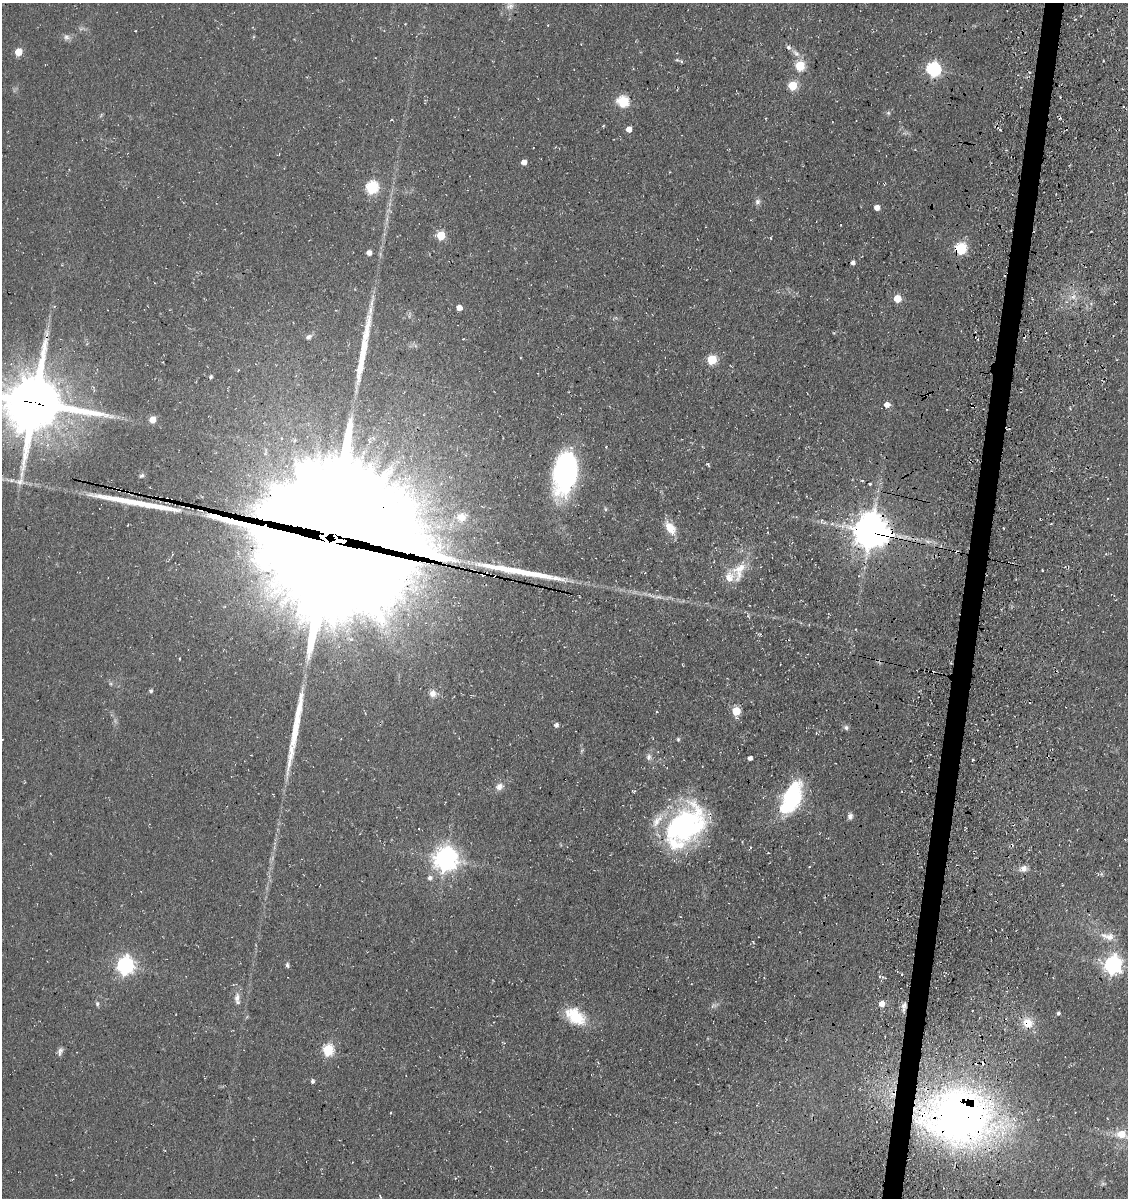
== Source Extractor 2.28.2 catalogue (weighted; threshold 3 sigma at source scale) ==
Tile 10 of 4 x 4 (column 2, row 3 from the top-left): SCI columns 1476-2601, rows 1346-2541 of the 5093 x 5080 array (HDU 1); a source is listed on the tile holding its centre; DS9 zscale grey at full resolution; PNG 1130 x 1200 px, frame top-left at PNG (2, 3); no overlay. Shown black and unused: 2% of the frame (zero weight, under 3 of 4 exposures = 11% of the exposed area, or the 3 px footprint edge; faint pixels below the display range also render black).
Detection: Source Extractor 2.28.2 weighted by HDU 2 'WHT'; one run over the whole footprint, this tile lists its part. Background 0.068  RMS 0.009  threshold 0.0407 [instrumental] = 3 sigma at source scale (4.5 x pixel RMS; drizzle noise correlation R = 1.50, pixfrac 1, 0.05/0.05 arcsec/px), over >= 5 px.
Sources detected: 112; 4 too faint to see at this stretch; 7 cosmic-ray / hot-pixel residue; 5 long thin detections or spike segments (spike, bleed or trail) — not listed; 6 inside a brighter listed object's ellipse — not listed separately; the other 90 listed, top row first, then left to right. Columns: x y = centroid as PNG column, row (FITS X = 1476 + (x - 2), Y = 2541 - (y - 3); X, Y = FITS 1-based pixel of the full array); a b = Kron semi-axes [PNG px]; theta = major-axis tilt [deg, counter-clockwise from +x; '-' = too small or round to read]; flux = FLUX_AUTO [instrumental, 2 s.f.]
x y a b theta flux
510 6 12 10 7 6.5
548 25 4 3 - 0.56
66 37 10 9 - 3.7
18 52 5 5 - 19
796 53 13 7 -42 4.7
681 61 6 4 -19 1.2
800 66 6 5 - 50
933 69 6 6 - 170
793 86 5 5 - 38
623 102 6 6 - 76
888 113 6 5 - 1.5
603 126 5 3 - 0.7
629 129 5 5 - 7.5
524 162 5 5 - 5.8
372 187 6 6 - 100
757 202 8 7 - 3.1
877 208 5 5 - 5.5
441 235 5 5 - 34
771 238 4 3 - 0.73
961 248 6 6 - 93
369 253 5 4 - 5.8
853 263 4 3 - 3.1
1073 297 6 6 - 3.6
897 299 5 5 - 19
459 308 5 5 - 7.1
308 337 8 6 40 2.9
712 359 5 5 - 46
238 370 5 3 - 0.73
211 377 5 4 - 1.8
35 403 21 20 - 6100
887 405 7 7 - 5.3
152 420 6 5 - 12
606 447 3 2 - 0.66
708 465 5 3 - 1.3
565 472 41 21 80 160
142 476 7 5 40 2
870 484 3 3 - 1.1
605 509 5 5 - 1.3
461 517 13 11 10 9.1
821 521 6 4 88 1.4
670 528 18 10 -54 14
871 531 11 10 - 2200
331 538 58 54 -88 52000
957 552 4 3 - 1.9
1042 570 3 2 - 0.6
739 571 33 17 70 23
495 577 6 3 43 6.5
748 616 8 3 -69 1.2
180 659 3 2 - 0.71
111 684 6 4 -72 1.3
151 691 4 4 - 1.7
433 693 10 9 - 6
736 711 6 6 - 26
556 725 6 6 - 2.5
846 728 7 6 - 2.4
816 733 3 3 - 0.75
678 739 5 4 - 1.2
291 754 65 9 79 27
649 757 10 7 -88 3.5
750 758 4 4 - 3.1
973 760 3 2 - 0.88
499 787 11 9 28 5.6
791 798 37 18 64 82
850 816 9 6 82 3.1
685 826 48 33 42 160
445 859 8 8 - 810
1024 869 9 7 -84 4.7
1098 874 4 4 - 1
430 878 7 6 - 3.2
1108 936 23 11 -11 11
125 965 7 7 - 320
287 965 7 5 -73 2
1113 965 7 7 - 370
880 976 4 3 - 1.2
885 978 4 3 - 1.1
237 998 14 8 88 6.2
97 1004 8 5 -90 1.8
882 1004 5 5 - 8.4
714 1005 12 6 19 3
904 1005 10 6 77 4.2
972 1010 2 2 - 0.65
1058 1013 4 4 - 1.7
575 1016 26 16 -36 32
1028 1023 14 13 - 13
328 1050 6 6 - 74
60 1051 12 6 74 3.3
312 1081 5 4 - 2.1
959 1117 65 49 -6 670
1122 1134 11 8 -17 15
380 1196 5 3 - 0.99
Overlapping masked pixels (flux is a lower limit): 9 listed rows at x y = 961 248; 35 403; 871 531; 331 538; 957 552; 495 577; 904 1005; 1028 1023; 959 1117
Isophote crosses this tile's border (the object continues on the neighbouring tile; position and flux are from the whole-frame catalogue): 2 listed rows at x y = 35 403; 1122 1134